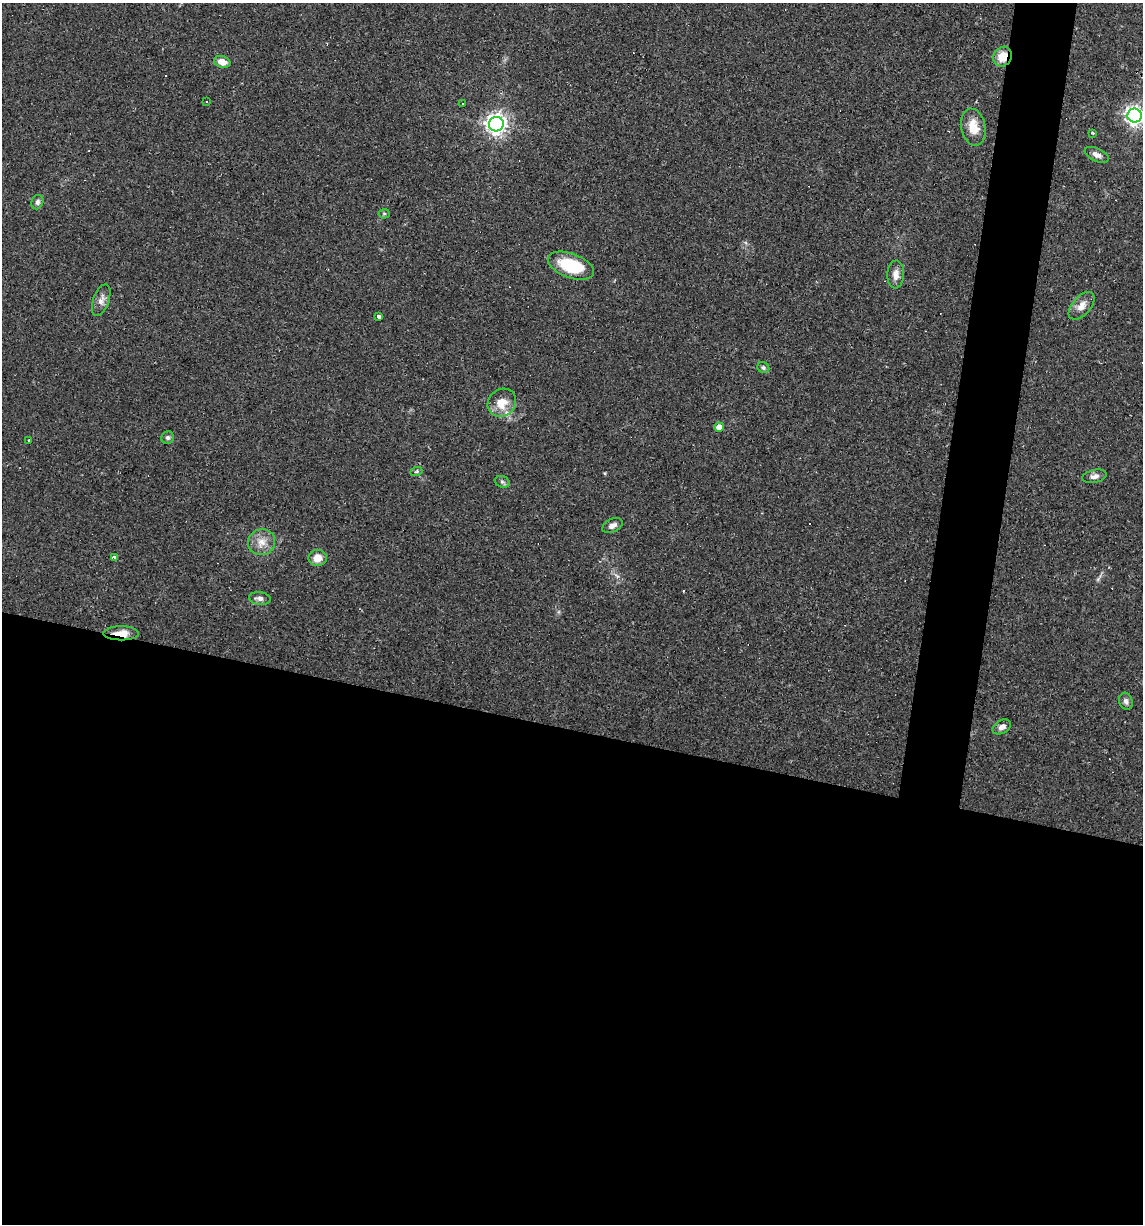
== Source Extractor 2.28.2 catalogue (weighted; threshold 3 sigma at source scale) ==
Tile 14 of 4 x 4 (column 2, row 4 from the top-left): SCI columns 1254-2394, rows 1-1222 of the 4907 x 4887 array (HDU 1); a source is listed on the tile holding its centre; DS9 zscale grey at full resolution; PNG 1145 x 1226 px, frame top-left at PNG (2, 3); each listed source drawn as its Kron ellipse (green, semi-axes under 4 px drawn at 4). Shown black and unused: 44% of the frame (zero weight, under 2 of 3 exposures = <1% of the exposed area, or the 3 px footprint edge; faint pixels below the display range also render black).
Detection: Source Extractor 2.28.2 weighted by HDU 2 'WHT'; one run over the whole footprint, this tile lists its part. Background 0.0519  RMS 0.0065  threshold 0.0294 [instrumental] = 3 sigma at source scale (4.5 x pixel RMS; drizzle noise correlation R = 1.50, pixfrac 1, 0.05/0.05 arcsec/px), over >= 5 px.
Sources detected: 39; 6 cosmic-ray / hot-pixel residue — neither listed nor drawn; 1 inside a brighter listed object's ellipse — not listed separately; the other 32 listed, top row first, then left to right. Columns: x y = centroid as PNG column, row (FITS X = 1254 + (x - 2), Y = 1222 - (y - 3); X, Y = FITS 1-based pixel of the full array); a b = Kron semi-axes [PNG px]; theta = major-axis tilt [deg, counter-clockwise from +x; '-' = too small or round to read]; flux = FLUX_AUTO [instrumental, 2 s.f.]
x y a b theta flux
1003 57 10 9 - 10
222 62 8 6 -16 5.8
206 102 3 3 - 0.94
463 104 3 2 - 0.73
1135 116 7 7 - 330
496 124 7 7 - 400
973 127 19 12 -79 10
1093 133 4 3 - 0.7
1097 155 13 6 -25 3.5
37 202 7 5 68 1.9
384 214 5 5 - 0.93
571 266 24 12 -20 28
896 274 14 8 87 4.4
101 300 17 8 70 4
1082 306 16 9 49 5.8
379 316 4 3 - 3.1
763 368 6 5 - 1.4
502 403 15 13 46 11
719 427 5 4 - 5.5
168 438 6 6 - 1.7
28 440 2 2 - 0.65
416 472 6 3 20 0.96
1094 476 12 6 12 3
502 482 7 5 -21 1.5
612 526 11 6 26 2.9
262 542 13 13 - 7.1
115 557 4 3 - 3.9
318 558 9 8 - 7
260 598 11 6 -7 2.7
121 633 17 7 0 8.9
1126 701 8 7 - 2.2
1002 727 10 6 29 2.9
Overlapping masked pixels (flux is a lower limit): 2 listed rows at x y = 1003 57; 121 633
Isophote crosses this tile's border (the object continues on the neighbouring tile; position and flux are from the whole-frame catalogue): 1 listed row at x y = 1135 116